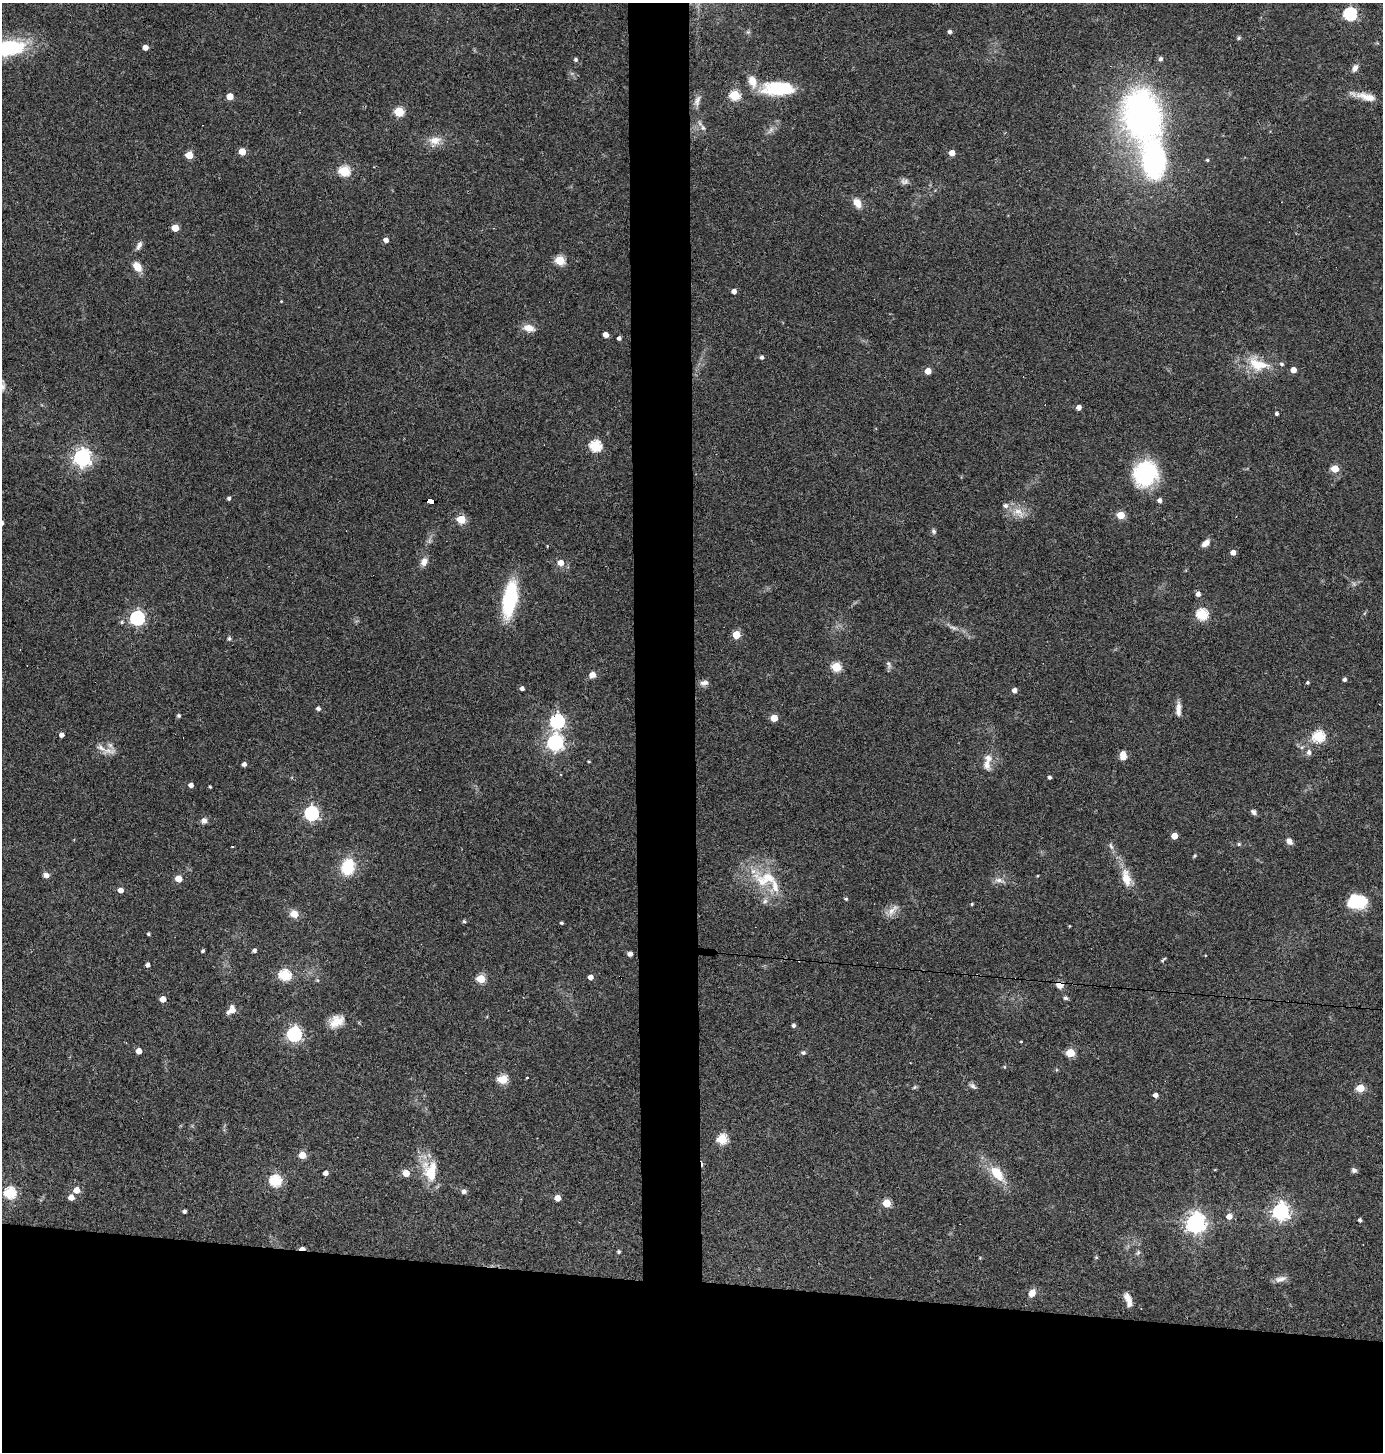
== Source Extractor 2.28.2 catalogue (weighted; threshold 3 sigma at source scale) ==
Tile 8 of 3 x 3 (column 2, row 3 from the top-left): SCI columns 1519-2899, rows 1-1450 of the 4378 x 4351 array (HDU 1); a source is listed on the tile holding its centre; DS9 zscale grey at full resolution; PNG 1385 x 1454 px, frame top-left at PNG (2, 3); no overlay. Shown black and unused: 16% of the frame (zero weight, under 3 of 4 exposures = <1% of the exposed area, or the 3 px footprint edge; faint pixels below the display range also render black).
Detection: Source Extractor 2.28.2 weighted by HDU 2 'WHT'; one run over the whole footprint, this tile lists its part. Background 0.0726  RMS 0.0056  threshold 0.0253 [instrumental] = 3 sigma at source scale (4.5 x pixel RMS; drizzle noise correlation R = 1.50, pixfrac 1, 0.05/0.05 arcsec/px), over >= 5 px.
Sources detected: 185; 2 too faint to see at this stretch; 5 cosmic-ray / hot-pixel residue — not listed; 9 inside a brighter listed object's ellipse — not listed separately; the other 169 listed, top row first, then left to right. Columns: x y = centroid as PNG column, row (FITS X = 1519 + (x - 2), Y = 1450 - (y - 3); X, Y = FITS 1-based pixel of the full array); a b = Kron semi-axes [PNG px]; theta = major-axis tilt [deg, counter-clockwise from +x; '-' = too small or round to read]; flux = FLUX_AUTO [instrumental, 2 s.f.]
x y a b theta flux
1350 14 6 6 - 89
748 32 5 5 - 0.88
950 32 4 4 - 1.6
1239 38 6 4 23 0.83
145 47 4 4 - 4.2
10 48 38 19 8 43
576 59 4 4 - 1
1161 59 5 5 - 1.7
1355 68 9 6 69 2.8
778 88 33 14 1 33
735 95 5 5 - 44
230 96 5 5 - 10
1370 97 17 12 5 6.2
697 101 16 7 74 3.1
399 112 5 5 - 32
1143 117 33 24 -74 280
703 128 8 6 -61 1.7
435 140 17 11 2 6.3
242 151 5 5 - 11
952 153 4 4 - 5.9
189 155 5 5 - 15
1154 160 40 25 -84 98
1207 160 4 3 - 0.79
344 171 6 5 - 47
857 203 11 8 -59 5.8
175 228 5 5 - 12
386 240 5 4 - 3.2
139 245 11 6 63 2.3
560 260 5 5 - 31
137 267 11 8 -55 6.8
734 291 4 4 - 3
281 301 3 3 - 0.4
529 328 13 8 -13 5.8
605 335 4 4 - 4.2
619 338 4 4 - 1.7
762 357 4 4 - 1.5
1258 364 30 16 -19 17
1293 370 4 4 - 5.8
928 371 5 5 - 7.4
1079 407 4 4 - 3.3
1277 413 3 3 - 1.4
595 446 6 5 - 61
82 457 7 7 - 230
1335 469 5 5 - 15
1145 474 23 21 65 54
229 498 4 4 - 1.4
1160 500 4 4 - 2.1
430 501 8 4 -7 75
1019 512 19 11 -37 7
1121 515 5 5 - 17
461 519 5 5 - 26
933 531 7 6 - 1.3
1205 543 9 5 42 4.4
1233 552 4 4 - 3.9
424 562 12 8 68 3.6
561 562 6 5 - 4.7
1198 594 5 4 - 2.8
510 599 29 11 79 55
1202 614 5 5 - 56
137 618 6 6 - 130
122 622 6 4 16 1
953 628 11 5 -22 2
736 635 5 5 - 17
229 639 6 5 - 0.93
888 664 12 6 -71 1.7
836 667 5 5 - 35
592 675 8 7 - 3
1344 680 4 4 - 1.6
1307 682 4 4 - 0.92
704 683 12 6 8 2.5
522 688 4 4 - 1.9
1014 690 4 4 - 3.2
1178 707 13 7 88 3.3
318 709 4 4 - 1.7
179 716 5 4 - 1.1
774 718 5 5 - 12
557 721 6 6 - 120
61 735 4 4 - 2.6
1318 736 6 5 - 59
555 742 6 6 - 190
109 751 23 8 -3 4.8
1309 752 9 7 -88 2.2
1123 756 8 6 -86 6.6
589 761 4 2 - 0.52
244 764 4 4 - 2.3
987 764 17 9 -81 4.6
1049 777 3 3 - 1.3
191 785 5 4 - 2.5
210 787 3 3 - 0.7
1253 812 8 6 -49 1.6
311 813 6 6 - 120
204 821 7 7 - 2.4
1174 836 5 4 - 8.5
1289 841 7 6 - 3.2
1239 844 5 4 - 0.71
232 846 2 2 - 0.58
1111 846 10 5 -70 1.7
1195 856 6 4 46 0.68
348 867 16 13 79 20
46 875 7 6 - 2.5
1037 876 4 2 - 0.43
1126 878 23 10 -77 9.4
178 879 5 5 - 12
766 879 41 22 -5 26
999 880 15 6 -11 2.9
120 890 4 4 - 4
846 899 4 4 - 0.96
765 901 8 6 57 1.9
1357 902 20 14 4 22
972 904 4 3 - 0.71
892 910 20 8 47 4.6
294 914 10 9 - 4.6
464 921 5 4 - 0.72
561 923 3 3 - 0.9
1069 926 4 3 - 0.41
148 934 3 3 - 0.91
254 950 4 4 - 1.9
203 951 3 3 - 1
630 954 6 5 - 1.8
1163 960 8 3 41 0.76
147 965 4 4 - 2.3
285 975 6 5 - 56
590 977 4 4 - 3.4
481 979 5 5 - 26
317 980 6 3 -17 0.6
1060 984 5 5 - 18
1066 998 6 5 - 1.2
163 999 5 4 - 6.6
231 1010 12 8 47 4.1
336 1021 19 12 29 8.3
794 1025 4 4 - 1.5
294 1034 6 6 - 140
1021 1041 3 3 - 0.48
139 1051 4 4 - 6.2
803 1053 6 6 - 1.1
1070 1053 5 5 - 23
1004 1067 5 4 - 0.58
527 1078 3 3 - 0.95
502 1079 5 5 - 32
973 1086 10 6 -41 1.7
915 1087 6 5 - 0.84
1360 1088 5 5 - 22
1156 1095 4 4 - 3
722 1139 5 5 - 43
302 1155 5 5 - 14
1354 1170 7 6 - 1.4
432 1171 27 20 63 16
325 1173 4 4 - 2.8
406 1173 5 5 - 8.7
997 1173 19 11 -51 14
275 1181 6 5 - 59
76 1190 5 5 - 7.5
464 1191 7 6 - 1.6
9 1193 6 5 - 64
71 1197 5 4 - 5.4
557 1198 5 4 - 7.7
886 1203 5 5 - 21
184 1211 4 3 - 1.3
1281 1211 7 6 - 240
1229 1216 5 5 - 5
1360 1220 4 4 - 1.4
1195 1222 7 7 - 320
302 1249 7 3 1 4.7
618 1252 4 4 - 1
1138 1252 8 5 63 1.2
1096 1257 6 3 -19 0.55
1281 1279 17 7 15 3.4
1032 1293 8 6 51 4.7
1128 1297 11 8 -50 3.4
Overlapping masked pixels (flux is a lower limit): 3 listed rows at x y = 430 501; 1060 984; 302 1249
Isophote crosses this tile's border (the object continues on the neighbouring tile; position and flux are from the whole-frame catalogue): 1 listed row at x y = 10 48